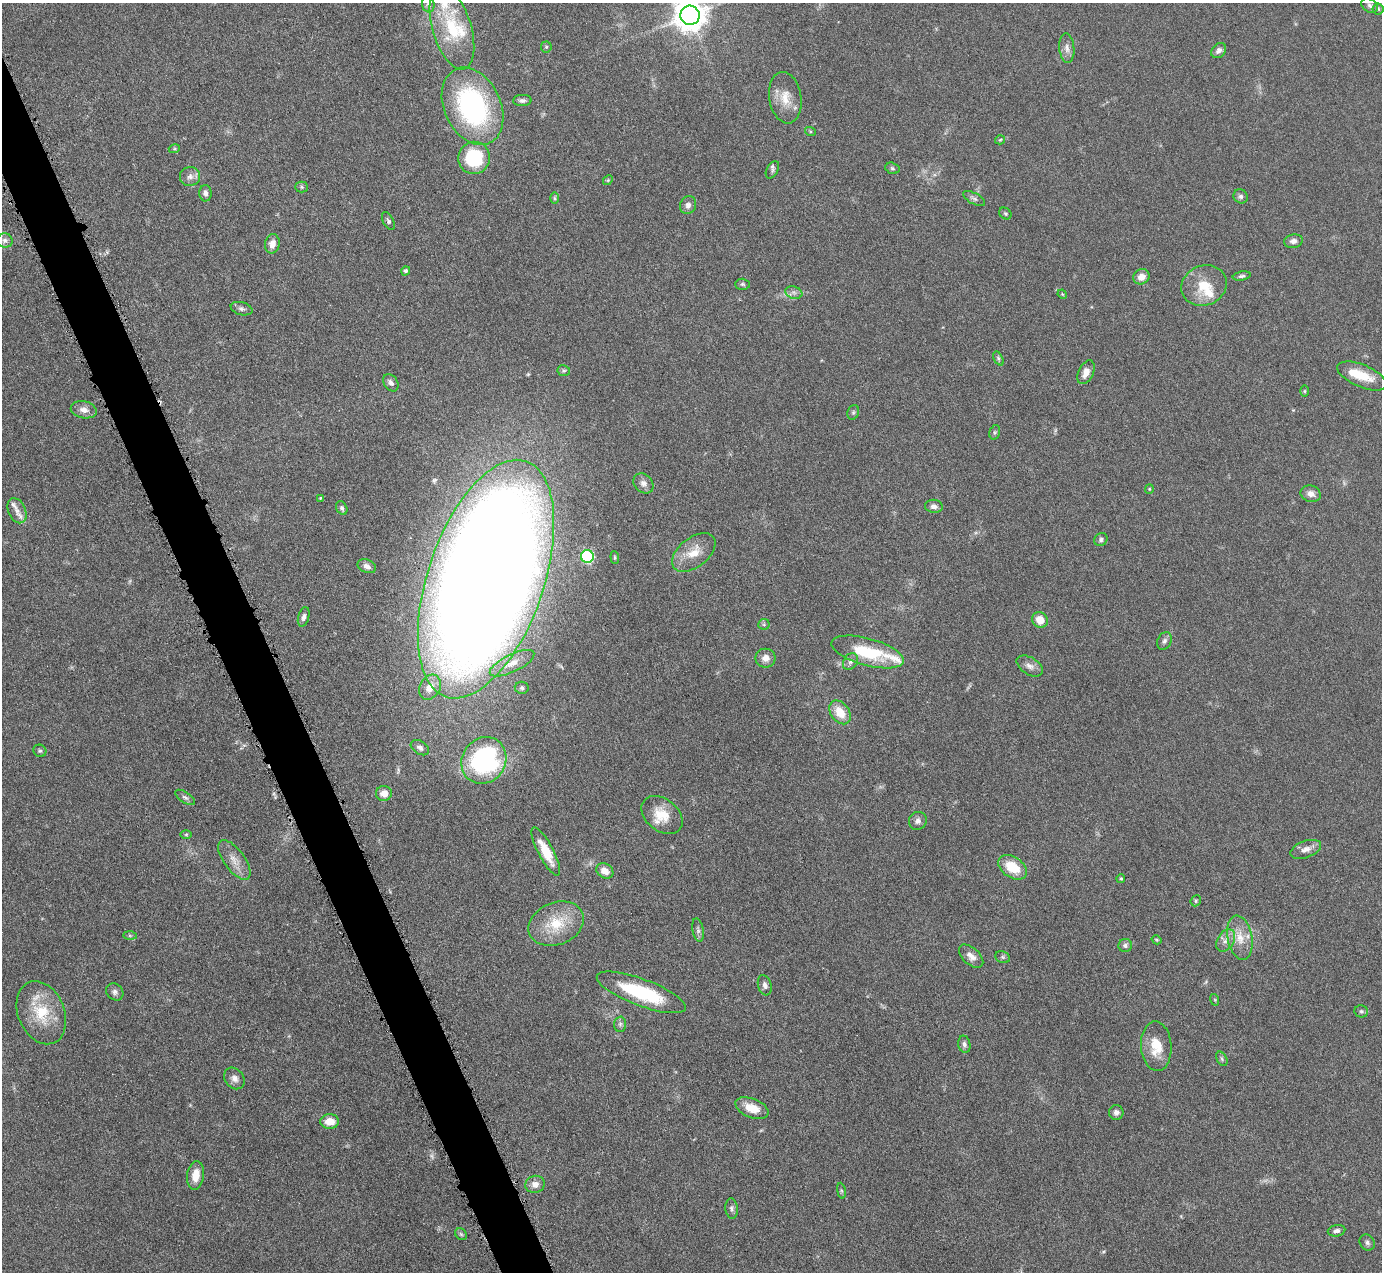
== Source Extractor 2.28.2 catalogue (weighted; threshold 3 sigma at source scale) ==
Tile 11 of 4 x 4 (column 3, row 3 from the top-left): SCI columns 2766-4145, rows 1554-2823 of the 5530 x 5515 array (HDU 1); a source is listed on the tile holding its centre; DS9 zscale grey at full resolution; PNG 1384 x 1274 px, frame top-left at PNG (2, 3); each listed source drawn as its Kron ellipse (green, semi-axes under 4 px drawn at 4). Shown black and unused: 3% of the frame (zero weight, under 4 of 8 exposures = <1% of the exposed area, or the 3 px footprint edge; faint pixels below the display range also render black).
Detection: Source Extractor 2.28.2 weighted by HDU 2 'WHT'; one run over the whole footprint, this tile lists its part. Background 0.0476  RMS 0.0039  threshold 0.0158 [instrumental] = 3 sigma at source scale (4.09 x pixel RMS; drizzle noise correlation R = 1.36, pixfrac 0.8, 0.05/0.05 arcsec/px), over >= 5 px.
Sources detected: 131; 5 too faint to see at this stretch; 1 inside a brighter object's white glare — neither listed nor drawn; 8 inside a brighter listed object's ellipse — not listed separately; the other 117 listed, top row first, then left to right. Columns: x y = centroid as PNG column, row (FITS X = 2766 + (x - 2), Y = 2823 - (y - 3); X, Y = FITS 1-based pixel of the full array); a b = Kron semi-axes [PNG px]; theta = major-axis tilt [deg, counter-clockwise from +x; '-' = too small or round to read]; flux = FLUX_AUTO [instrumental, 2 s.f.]
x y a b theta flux
428 4 8 6 -76 1.3
1370 6 9 6 -35 1.1
1378 9 5 5 - 0.55
690 15 9 9 - 640
452 28 43 19 -73 20
546 47 5 5 - 0.53
1067 48 15 7 -84 2.2
1219 50 8 6 48 1.6
785 98 26 16 -80 7.1
522 100 9 5 2 1.1
473 106 41 28 -65 63
810 131 5 3 - 0.38
1000 140 5 4 - 0.39
174 149 5 3 - 0.45
474 158 16 15 - 24
892 168 7 5 -17 0.66
772 170 9 5 62 0.94
190 176 10 9 - 2.1
608 180 5 4 - 0.44
301 187 6 5 - 0.63
205 193 8 6 -89 1.4
1241 196 7 6 - 1
554 198 6 4 -89 0.51
974 199 12 5 -28 1
688 205 9 8 - 1.6
1005 214 7 5 -38 0.61
388 221 9 5 -63 0.91
5 240 8 7 - 1.3
1293 241 9 6 9 1.6
272 244 10 7 78 3.1
406 271 5 4 - 0.88
1242 276 9 4 10 0.87
1141 277 8 7 - 3.2
742 284 7 5 -2 0.72
1204 286 23 20 25 9.6
794 293 9 6 -17 1.4
1062 294 5 4 - 0.35
242 309 11 6 -14 1.3
998 358 7 4 -60 0.71
564 371 6 5 - 0.65
1086 372 13 7 65 3.1
1362 376 26 11 -23 8.7
391 383 9 6 -55 1.5
1305 391 6 4 90 0.43
84 410 13 8 -11 2.6
853 412 7 5 70 0.75
995 432 7 5 73 0.66
643 483 11 8 -45 2
1149 489 5 4 - 0.4
1311 494 10 8 -19 2.3
321 498 4 3 - 0.53
934 506 9 6 -6 1.7
342 508 7 5 -62 1.1
17 511 13 8 -66 2.1
1101 540 7 6 - 0.87
694 552 25 14 38 7
587 556 6 6 - 44
615 558 6 4 -85 0.55
367 566 9 6 -23 1.6
486 579 125 58 71 1600
304 617 10 5 75 1.3
1040 620 8 7 - 4.5
764 624 6 5 - 0.6
1164 641 9 7 64 1.3
867 652 37 13 -15 19
766 658 10 9 - 2.7
850 662 9 7 55 1.4
512 663 24 9 26 4.8
1030 666 14 8 -32 2.3
430 687 13 10 61 4.4
522 688 7 6 - 0.84
840 712 13 9 -53 6.8
420 748 10 6 -32 1.6
40 751 6 6 - 0.73
484 760 24 21 53 60
384 793 8 7 - 3.7
185 797 11 5 -33 1
662 815 23 16 -39 7.8
918 821 9 8 - 1.6
186 834 6 4 1 0.48
1306 849 16 8 19 2.6
546 852 27 7 -62 8.6
234 860 23 10 -53 4.3
1012 867 16 10 -33 10
605 871 9 7 -32 3.3
1121 879 4 4 - 0.56
1196 901 6 5 - 0.51
556 924 28 21 21 13
698 930 12 5 -80 1.1
130 936 7 4 -1 0.56
1240 938 22 12 -79 6.2
1157 940 5 3 - 0.39
1226 940 12 8 58 2.4
1125 945 7 6 - 1.3
971 956 15 8 -43 2.7
1003 957 7 5 -21 0.75
765 985 10 6 -73 1.5
115 992 9 8 - 1.4
641 992 47 13 -20 28
1215 1000 6 4 -72 0.42
1361 1011 7 6 - 0.74
41 1013 33 23 -67 15
620 1024 7 6 - 0.91
964 1044 8 6 -78 1.2
1156 1046 25 15 -86 8.5
1222 1059 8 5 -61 0.68
234 1078 12 9 -50 2.1
752 1108 17 9 -21 5.4
1116 1112 7 7 - 1.5
330 1121 9 7 -1 4.7
196 1175 14 8 82 5
535 1184 10 8 17 2.7
841 1191 8 4 -82 0.55
732 1209 10 6 -83 1
1337 1231 9 5 11 1.4
461 1234 6 5 - 0.62
1367 1242 8 7 - 1.1
Isophote crosses this tile's border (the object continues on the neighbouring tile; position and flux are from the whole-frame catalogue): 1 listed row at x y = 690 15